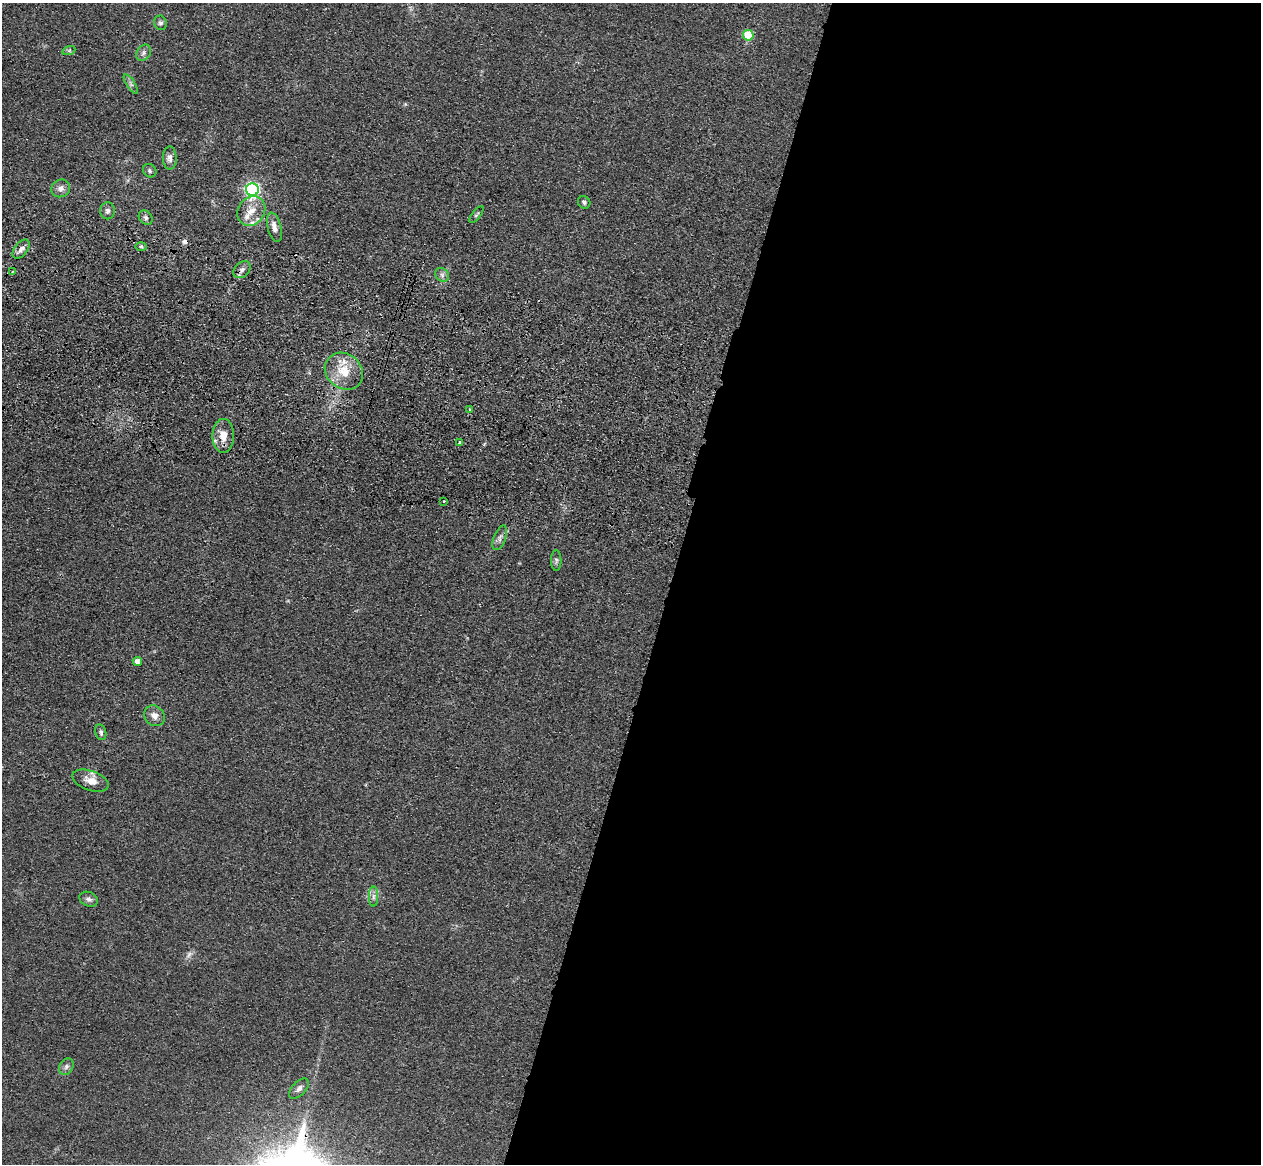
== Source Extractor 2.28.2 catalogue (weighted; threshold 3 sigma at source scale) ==
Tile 12 of 4 x 4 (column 4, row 3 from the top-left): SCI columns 3815-5073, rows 1524-2685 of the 5110 x 5250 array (HDU 1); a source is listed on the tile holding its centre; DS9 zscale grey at full resolution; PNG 1263 x 1166 px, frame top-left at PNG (2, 3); each listed source drawn as its Kron ellipse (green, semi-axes under 4 px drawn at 4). Shown black and unused: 47% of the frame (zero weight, under 3 of 4 exposures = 6% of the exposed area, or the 3 px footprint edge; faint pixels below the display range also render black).
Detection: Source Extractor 2.28.2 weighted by HDU 2 'WHT'; one run over the whole footprint, this tile lists its part. Background 0.0611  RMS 0.0074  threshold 0.0332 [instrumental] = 3 sigma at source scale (4.5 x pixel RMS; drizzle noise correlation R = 1.50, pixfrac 1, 0.05/0.05 arcsec/px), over >= 5 px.
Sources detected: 39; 1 too faint to see at this stretch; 1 cosmic-ray / hot-pixel residue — neither listed nor drawn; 2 inside a brighter listed object's ellipse — not listed separately; the other 35 listed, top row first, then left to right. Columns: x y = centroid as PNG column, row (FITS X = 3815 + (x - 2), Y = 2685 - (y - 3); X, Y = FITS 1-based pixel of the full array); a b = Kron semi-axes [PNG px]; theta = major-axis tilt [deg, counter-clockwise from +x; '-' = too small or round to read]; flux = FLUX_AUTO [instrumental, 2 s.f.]
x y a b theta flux
160 23 7 6 - 1.9
748 35 5 5 - 36
69 50 7 4 19 1.2
144 53 8 6 55 2.6
131 84 11 4 -57 2.1
170 158 11 7 -89 3.4
150 171 7 6 - 1.8
61 188 10 8 33 3.9
252 190 6 6 - 180
584 202 6 6 - 1.6
107 211 8 7 - 2.4
251 211 16 13 54 11
476 214 10 3 52 1.2
146 218 8 6 -47 1.9
274 227 15 6 -75 5
141 247 6 4 -1 1.1
21 249 11 6 50 3.6
242 270 10 7 42 3.1
12 272 4 3 - 0.88
442 275 7 6 - 2.4
344 371 20 17 -39 18
469 409 3 2 - 1.3
223 436 17 11 -90 9.7
459 443 3 3 - 3.7
444 501 3 2 - 0.59
500 538 13 6 69 3.1
556 560 10 5 -90 1.8
137 661 4 4 - 6
154 716 11 9 -45 5.4
101 732 8 5 -76 2
91 781 19 10 -19 7.9
373 896 10 4 90 2.5
89 899 9 7 -22 2.7
66 1067 9 6 59 2.6
299 1089 12 6 47 3.3
Overlapping masked pixels (flux is a lower limit): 1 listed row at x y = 21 249